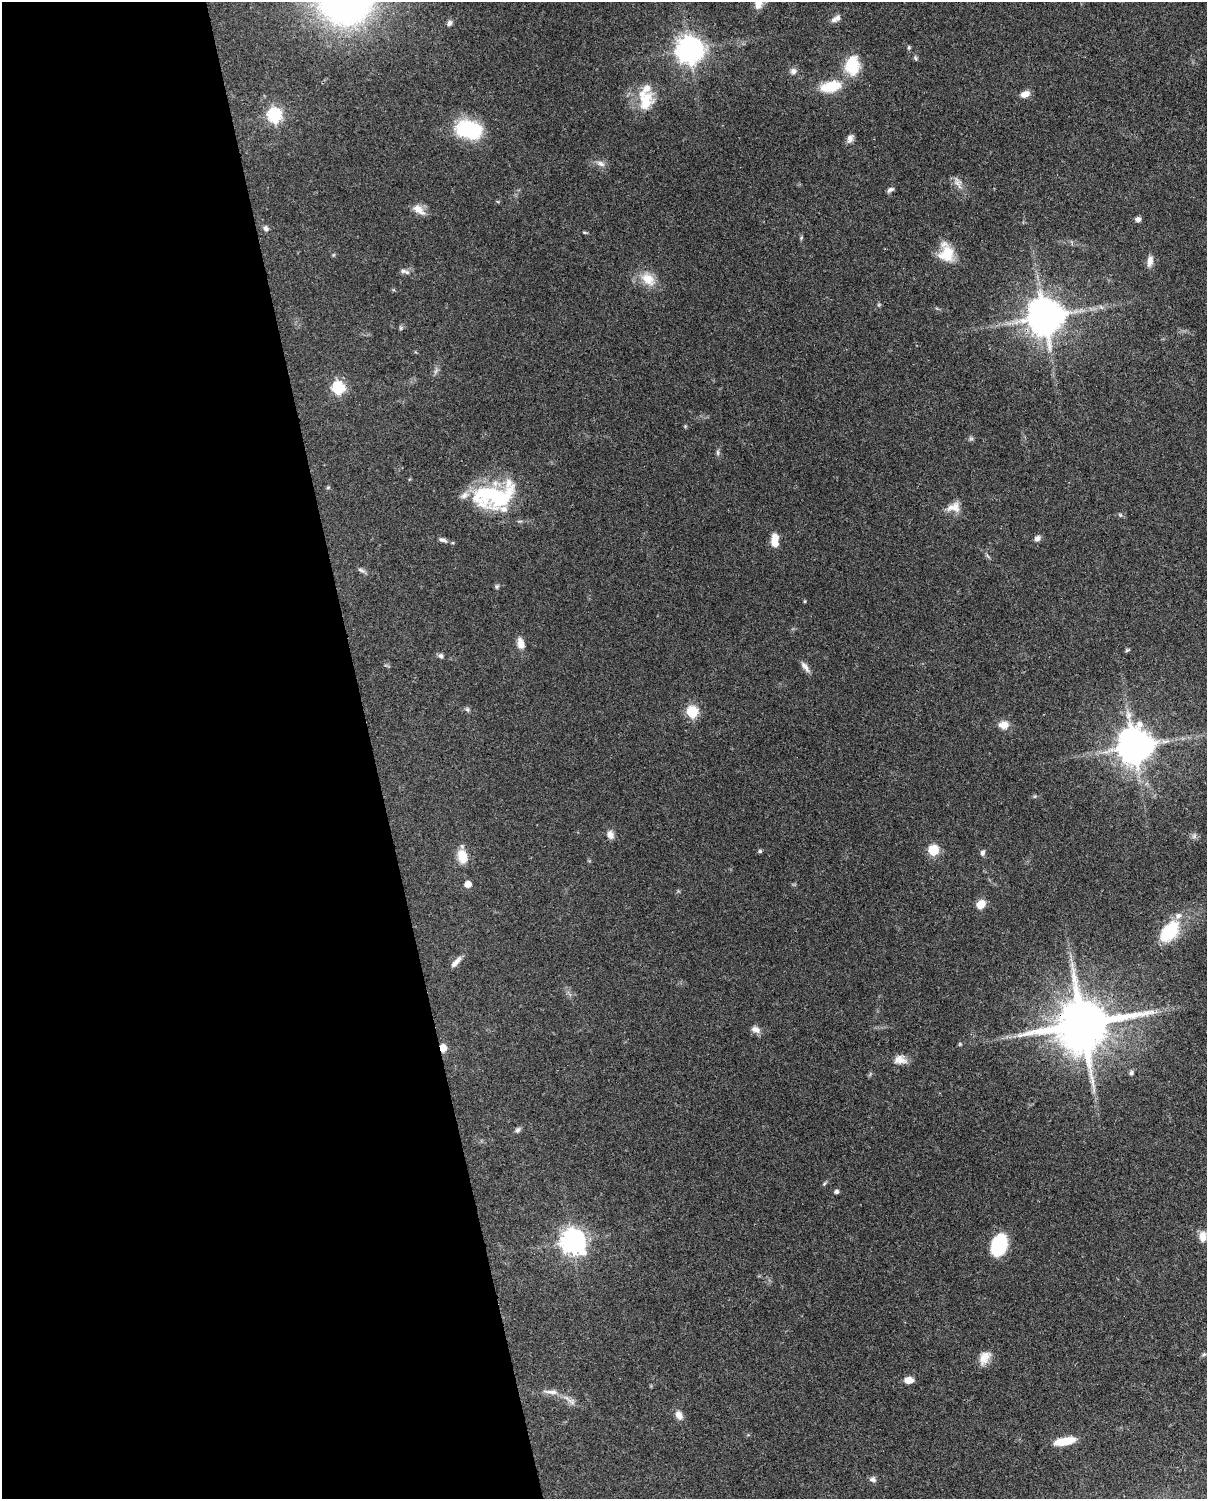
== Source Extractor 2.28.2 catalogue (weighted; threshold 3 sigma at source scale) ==
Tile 5 of 4 x 3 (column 1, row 2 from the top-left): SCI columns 95-1299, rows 1768-3264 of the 5006 x 4913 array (HDU 1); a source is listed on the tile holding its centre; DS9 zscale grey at full resolution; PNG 1209 x 1501 px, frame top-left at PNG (2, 2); no overlay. Shown black and unused: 31% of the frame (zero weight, under 3 of 4 exposures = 7% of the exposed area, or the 3 px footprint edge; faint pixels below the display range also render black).
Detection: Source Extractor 2.28.2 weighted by HDU 2 'WHT'; one run over the whole footprint, this tile lists its part. Background 0.0959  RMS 0.004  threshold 0.018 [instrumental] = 3 sigma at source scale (4.5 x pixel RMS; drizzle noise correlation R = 1.50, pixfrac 1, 0.05/0.05 arcsec/px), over >= 5 px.
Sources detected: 81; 1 too faint to see at this stretch — not listed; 4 inside a brighter listed object's ellipse — not listed separately; the other 76 listed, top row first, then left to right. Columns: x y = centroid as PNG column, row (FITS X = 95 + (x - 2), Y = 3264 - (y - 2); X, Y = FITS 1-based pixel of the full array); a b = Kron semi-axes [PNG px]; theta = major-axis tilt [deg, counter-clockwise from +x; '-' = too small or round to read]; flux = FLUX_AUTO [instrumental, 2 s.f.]
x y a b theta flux
836 18 13 7 31 2.1
449 23 7 6 - 1.3
909 47 5 5 - 0.54
690 50 9 8 - 480
852 66 23 18 86 13
793 71 8 8 - 1.6
831 86 30 15 12 11
1025 94 11 7 22 2.9
645 102 29 19 65 11
274 115 7 6 - 76
469 130 23 14 -9 38
850 138 10 7 75 1.8
601 164 12 7 -24 2
957 182 11 8 6 2.2
890 190 9 5 28 1.1
419 210 18 9 -38 3.6
1138 219 6 6 - 1.5
266 228 8 7 - 1.2
585 232 7 3 -9 0.47
801 238 6 4 72 0.5
947 254 22 19 62 9.4
1150 261 14 7 79 2.8
403 271 9 6 -11 1.3
648 279 22 15 -38 7.1
1045 317 11 10 - 1100
401 328 6 4 -90 0.58
338 388 6 6 - 47
971 439 7 4 0 0.73
718 452 9 4 -89 0.85
328 487 6 4 1 0.5
494 496 50 27 10 39
954 507 18 12 10 4
1120 515 6 4 -44 0.54
1037 538 8 6 39 1.6
443 540 13 6 -19 1.5
775 540 16 8 -88 5.2
361 570 11 5 -31 1.2
497 586 6 6 - 0.75
805 601 5 3 - 0.37
521 644 15 8 -75 3.2
1127 650 6 5 - 0.59
441 656 6 5 - 1.2
805 667 16 6 -51 2.1
467 709 7 5 -53 0.8
692 712 6 6 - 37
1004 725 13 10 3 3.3
1134 747 11 10 - 1000
1035 796 5 4 - 0.48
610 835 10 8 -67 2.4
933 850 6 6 - 26
760 851 5 4 - 0.71
982 853 7 6 - 1.2
462 857 15 10 -78 7
468 884 5 5 - 4.8
981 904 10 8 45 4.5
1170 931 28 17 50 18
456 962 18 6 48 2.4
1082 1024 17 14 14 2800
755 1029 12 8 -15 2.3
443 1048 6 5 - 5.9
900 1060 17 11 -6 3.6
1131 1073 5 5 - 1.1
518 1130 8 6 55 1.1
824 1184 7 4 58 0.58
836 1191 5 5 - 1.1
1203 1236 13 8 -89 3.3
573 1241 9 8 - 360
999 1245 19 13 72 28
1204 1354 7 4 29 0.69
984 1358 19 12 61 4.5
908 1380 8 6 1 3.9
551 1392 25 6 -5 3
571 1402 16 8 -34 2.6
679 1415 12 8 -65 2.7
1064 1441 24 8 11 7.7
873 1479 9 6 -13 1.4
Overlapping masked pixels (flux is a lower limit): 3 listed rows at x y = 1045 317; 1082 1024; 443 1048